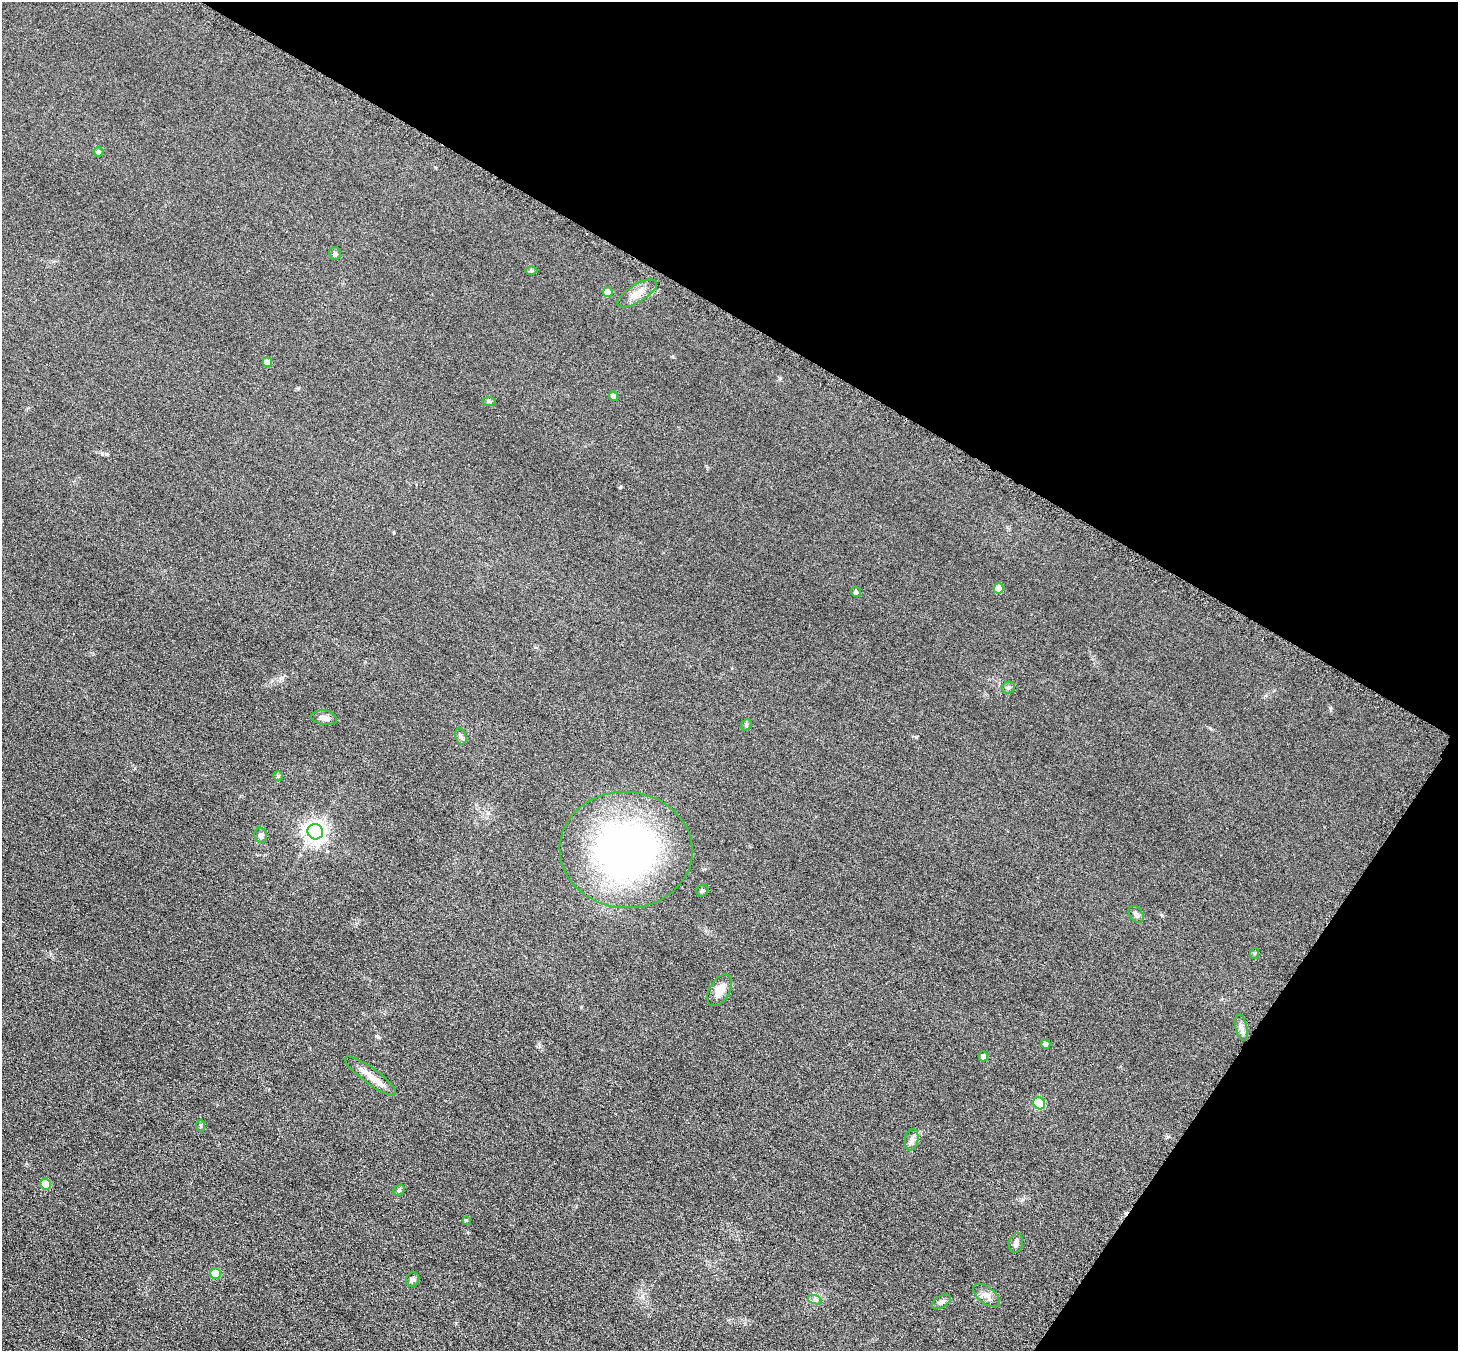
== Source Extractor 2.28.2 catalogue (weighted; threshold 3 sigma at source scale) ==
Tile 8 of 4 x 4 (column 4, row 2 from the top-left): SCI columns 4391-5846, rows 3009-4357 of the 5861 x 5868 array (HDU 1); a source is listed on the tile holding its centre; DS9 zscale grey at full resolution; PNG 1460 x 1353 px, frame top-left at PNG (2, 2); each listed source drawn as its Kron ellipse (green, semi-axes under 4 px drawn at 4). Shown black and unused: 30% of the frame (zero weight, under 3 of 6 exposures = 2% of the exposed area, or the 3 px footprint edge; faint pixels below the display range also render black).
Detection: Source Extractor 2.28.2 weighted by HDU 2 'WHT'; one run over the whole footprint, this tile lists its part. Background 0.0929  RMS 0.01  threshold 0.0408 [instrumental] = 3 sigma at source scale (4.09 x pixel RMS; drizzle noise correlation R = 1.36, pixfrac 0.8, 0.05/0.05 arcsec/px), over >= 5 px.
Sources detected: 38; all 38 listed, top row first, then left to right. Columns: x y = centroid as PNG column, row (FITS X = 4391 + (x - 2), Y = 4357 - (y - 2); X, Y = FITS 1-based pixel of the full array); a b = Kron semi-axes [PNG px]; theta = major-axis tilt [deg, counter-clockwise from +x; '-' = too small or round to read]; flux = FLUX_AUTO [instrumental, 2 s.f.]
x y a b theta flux
99 152 5 5 - 2.1
335 254 6 5 - 2.1
531 271 6 4 1 1.1
608 292 5 5 - 10
637 293 22 8 31 9.1
267 362 5 4 - 12
613 396 4 4 - 4.5
489 401 7 4 -2 1.5
998 588 5 5 - 11
856 592 5 5 - 1.9
1009 688 7 6 - 1.9
324 718 13 7 -8 4.5
746 725 6 4 49 1.3
461 736 8 5 -76 2.4
278 776 5 5 - 1.1
315 832 8 7 - 570
261 835 7 6 - 2.8
626 850 66 58 -4 390
702 891 6 5 - 1.7
1136 914 9 6 -54 2.7
1255 953 5 3 - 0.92
720 990 17 10 60 11
1241 1027 14 6 -77 4.3
1046 1044 4 4 - 3.5
983 1056 5 4 - 3.8
370 1076 31 8 -36 12
1039 1103 6 5 - 51
201 1126 6 4 89 1.4
912 1140 11 6 79 3.8
45 1184 5 5 - 24
399 1190 6 5 - 1.5
466 1220 4 4 - 1
1016 1243 10 7 76 3.7
216 1273 5 5 - 19
413 1279 7 6 - 2.6
986 1295 15 8 -39 6
815 1300 7 4 -19 2
941 1302 10 6 31 2.8
Unlisted compact peaks at least as high as the median listed source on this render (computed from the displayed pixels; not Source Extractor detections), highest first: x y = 106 454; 620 487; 916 737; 378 1037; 1330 708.